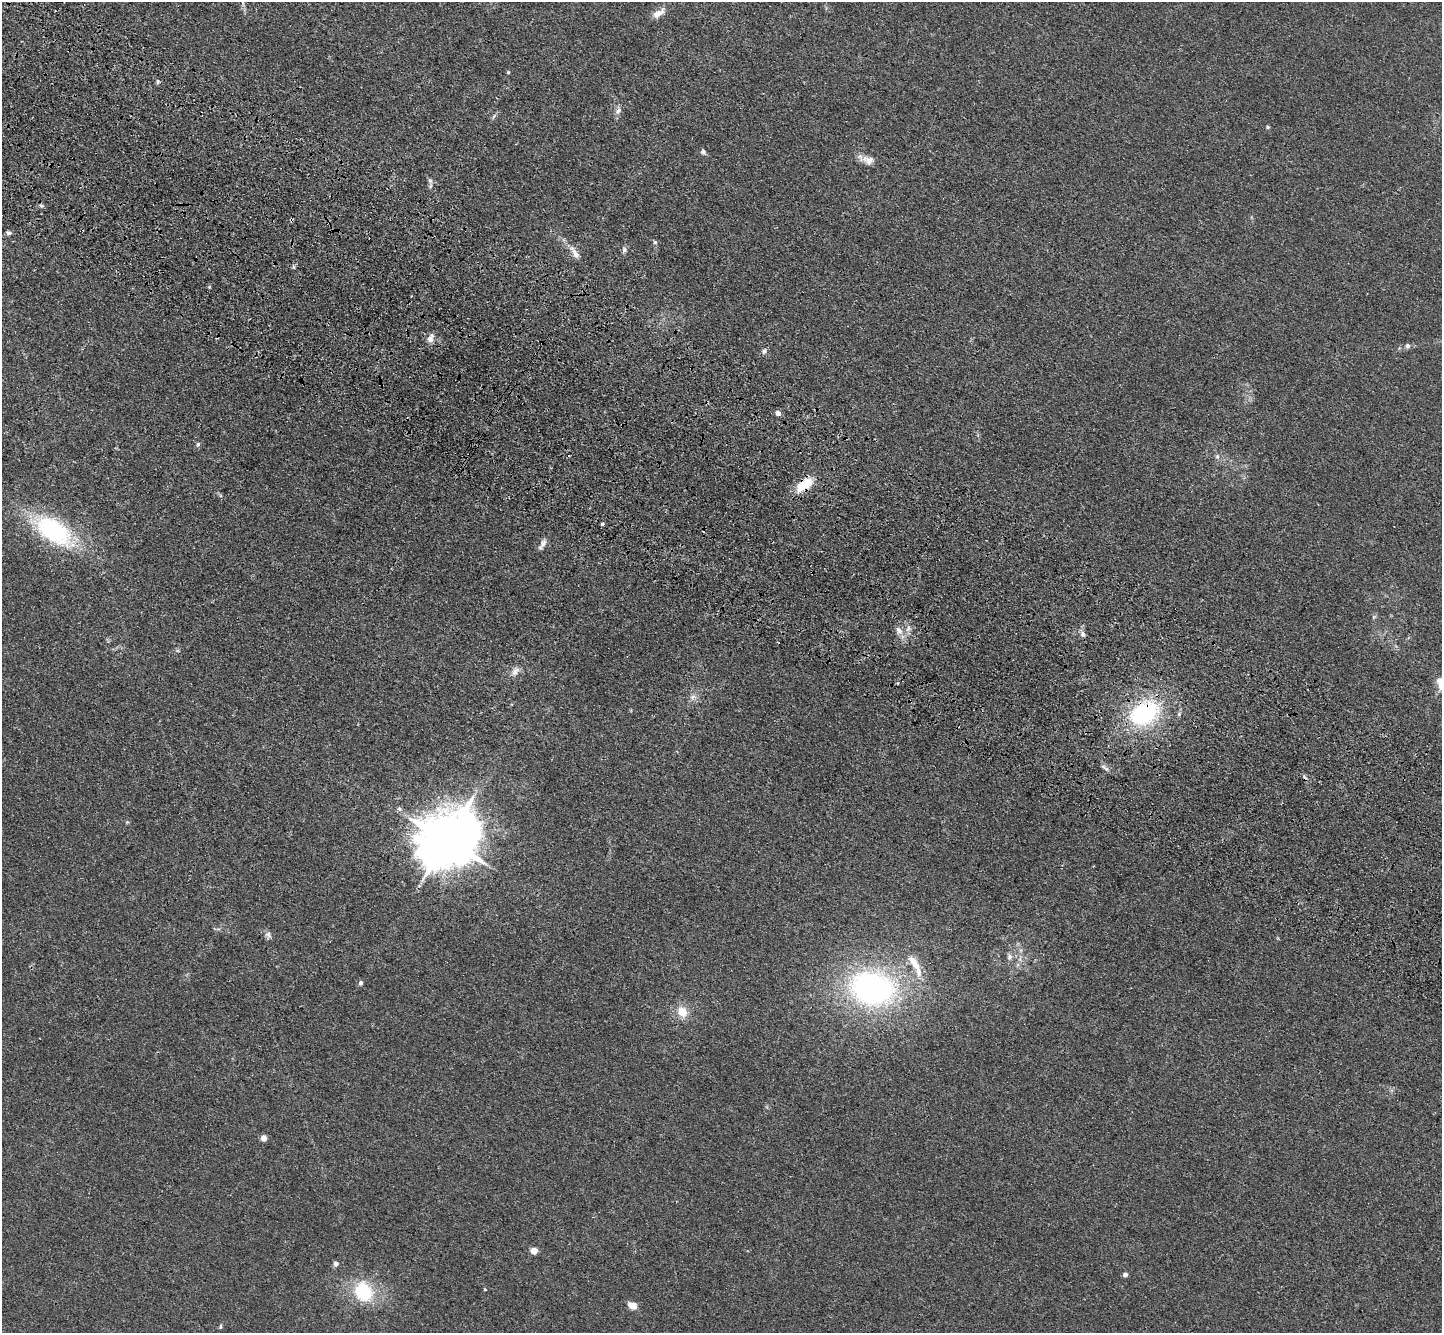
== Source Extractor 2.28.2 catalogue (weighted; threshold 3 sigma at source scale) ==
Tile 11 of 4 x 4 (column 3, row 3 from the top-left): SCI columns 2951-4390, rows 1723-3053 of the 5900 x 5969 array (HDU 1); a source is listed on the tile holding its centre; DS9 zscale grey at full resolution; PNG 1444 x 1335 px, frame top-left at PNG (2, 2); no overlay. Shown black and unused: <1% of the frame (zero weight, under 3 of 4 exposures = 6% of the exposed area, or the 3 px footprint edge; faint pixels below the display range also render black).
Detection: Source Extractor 2.28.2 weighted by HDU 2 'WHT'; one run over the whole footprint, this tile lists its part. Background 0.0123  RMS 0.0047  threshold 0.021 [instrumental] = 3 sigma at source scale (4.5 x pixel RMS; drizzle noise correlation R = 1.50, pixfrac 1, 0.05/0.05 arcsec/px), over >= 5 px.
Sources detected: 54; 4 cosmic-ray / hot-pixel residue — not listed; the other 50 listed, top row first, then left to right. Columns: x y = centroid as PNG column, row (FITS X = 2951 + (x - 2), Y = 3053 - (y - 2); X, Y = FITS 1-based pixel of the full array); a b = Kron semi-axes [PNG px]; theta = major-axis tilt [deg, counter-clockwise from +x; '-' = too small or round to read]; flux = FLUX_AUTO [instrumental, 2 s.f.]
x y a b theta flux
243 3 11 3 -75 0.89
659 13 21 8 33 3.8
508 72 4 4 - 0.47
158 81 7 4 84 0.72
618 111 12 7 50 1.9
1268 127 5 4 - 0.6
703 152 8 6 -60 1.1
868 160 16 11 -22 3.8
430 181 7 6 - 1.1
42 206 7 5 -8 0.9
8 233 7 5 -19 1.1
655 242 5 5 - 0.67
624 250 8 6 72 1.3
575 253 21 7 -55 3.8
294 267 6 4 -89 0.66
209 287 6 3 71 0.47
431 339 10 7 72 3.2
1407 346 6 6 - 1.1
764 351 7 6 - 1.3
778 413 5 4 - 2.6
198 444 5 5 - 0.79
1217 456 6 5 - 0.94
804 485 20 10 38 11
602 524 3 3 - 1.9
54 531 51 25 -35 51
542 544 16 6 60 2.1
899 630 13 7 -55 2.8
1083 634 7 6 - 1.5
515 671 13 7 44 2.6
693 697 8 6 22 1.7
1144 713 32 23 30 49
1179 714 5 5 - 0.69
1105 768 14 5 -39 1.4
399 809 6 6 - 1.1
127 822 5 5 - 0.51
447 840 18 15 44 2800
268 934 9 8 - 1.7
1009 957 9 7 -79 1.7
915 964 31 9 -61 8.5
361 983 6 5 - 1.2
872 988 51 37 -12 110
682 1012 15 12 -58 6.6
264 1138 5 4 - 5.5
534 1251 5 4 - 8.5
336 1264 5 5 - 1.8
1125 1275 4 4 - 1.8
485 1289 4 3 - 0.41
363 1292 22 18 -56 25
632 1306 9 6 -28 4.4
220 1326 7 3 89 0.58
Overlapping masked pixels (flux is a lower limit): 2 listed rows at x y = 804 485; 1144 713
Isophote crosses this tile's border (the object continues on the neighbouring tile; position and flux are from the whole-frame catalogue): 1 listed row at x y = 243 3